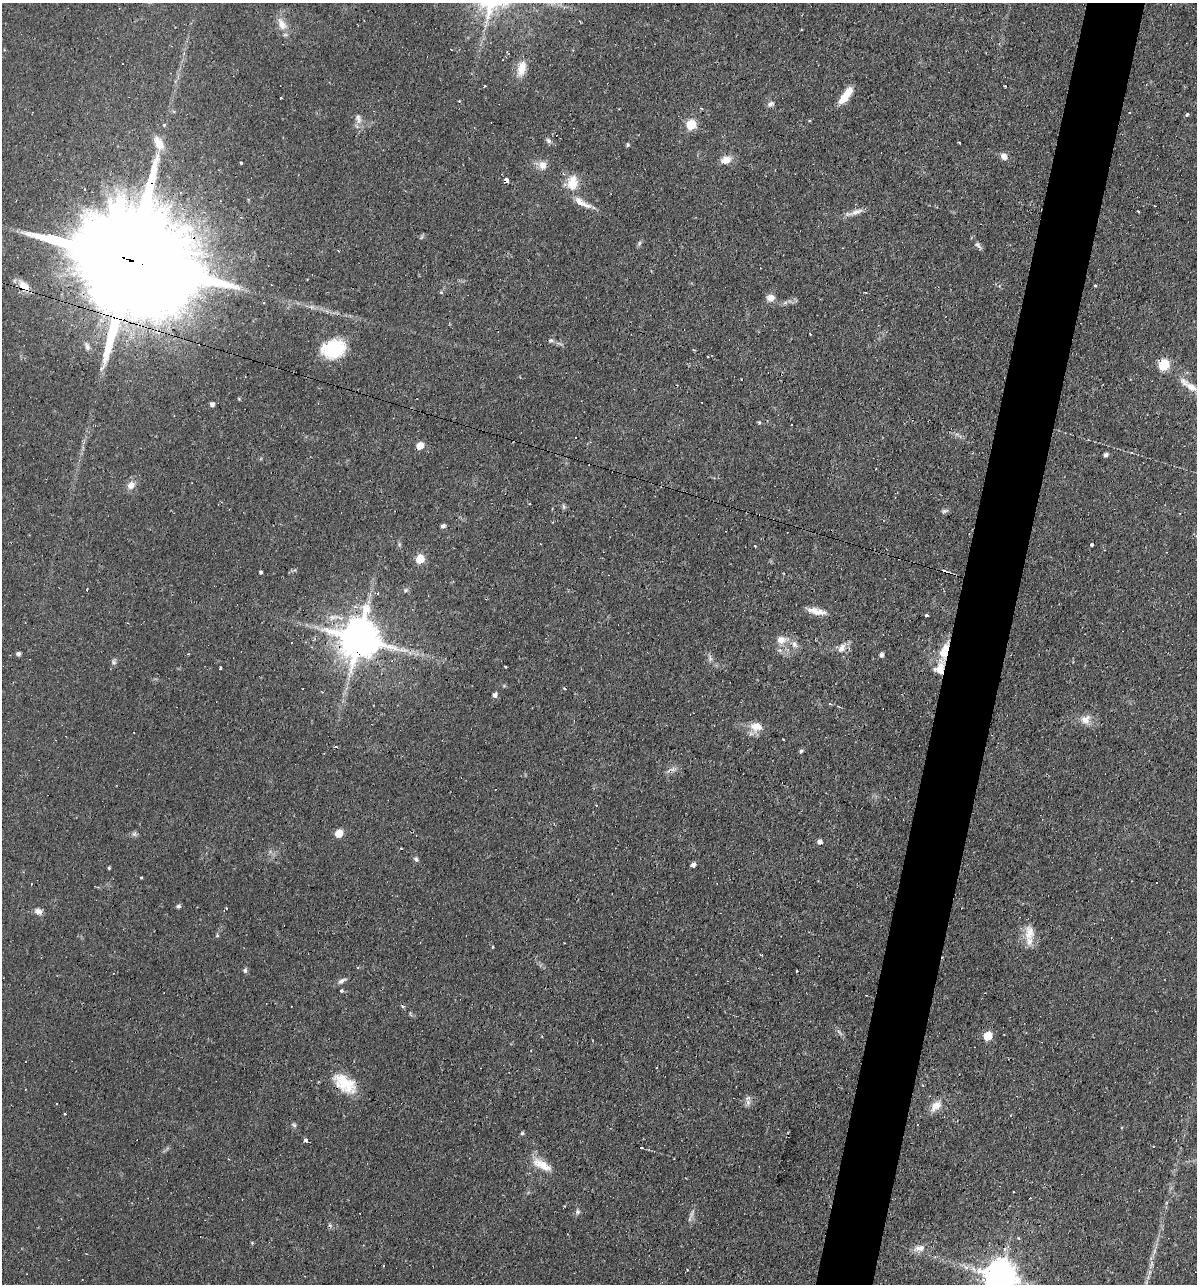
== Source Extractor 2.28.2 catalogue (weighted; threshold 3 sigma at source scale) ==
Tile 10 of 4 x 4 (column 2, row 3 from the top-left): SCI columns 1446-2640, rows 1283-2564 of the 5156 x 5129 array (HDU 1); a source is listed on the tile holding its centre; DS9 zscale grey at full resolution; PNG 1199 x 1286 px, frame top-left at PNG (2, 3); no overlay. Shown black and unused: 5% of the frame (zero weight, under 2 of 3 exposures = <1% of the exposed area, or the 3 px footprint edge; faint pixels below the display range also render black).
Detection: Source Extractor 2.28.2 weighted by HDU 2 'WHT'; one run over the whole footprint, this tile lists its part. Background 0.066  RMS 0.0053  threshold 0.0236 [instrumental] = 3 sigma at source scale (4.5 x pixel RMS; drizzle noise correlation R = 1.50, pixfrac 1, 0.05/0.05 arcsec/px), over >= 5 px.
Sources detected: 138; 1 too faint to see at this stretch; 20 cosmic-ray / hot-pixel residue — not listed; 2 inside a brighter listed object's ellipse — not listed separately; the other 115 listed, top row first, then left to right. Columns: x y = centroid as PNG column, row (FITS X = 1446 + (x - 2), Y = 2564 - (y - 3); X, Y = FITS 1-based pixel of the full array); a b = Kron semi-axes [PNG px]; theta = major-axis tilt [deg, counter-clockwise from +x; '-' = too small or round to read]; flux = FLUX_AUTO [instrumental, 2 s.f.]
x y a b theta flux
282 24 19 10 -60 6.1
522 68 22 11 79 7.6
485 86 3 3 - 2.8
846 95 21 7 53 9.6
281 98 3 2 - 0.69
459 101 3 3 - 0.43
771 104 9 7 25 1.8
1187 115 3 3 - 3.1
358 119 14 9 -72 3.4
691 124 6 5 - 31
164 125 3 3 - 1.3
549 141 8 6 -45 1.5
159 143 18 10 -66 7.2
959 143 3 2 - 0.65
627 145 4 4 - 0.84
1004 156 9 8 - 2.9
726 160 13 9 17 5.2
241 163 3 2 - 1.1
542 165 10 10 - 4.7
506 181 4 3 - 40
572 183 22 15 84 10
84 189 3 2 - 0.61
582 202 27 7 -27 6
1138 211 3 2 - 1.1
855 212 27 6 16 4
421 237 7 4 70 0.76
639 243 7 5 48 1
977 245 9 7 -23 1.7
126 259 70 23 -17 32000
1095 285 4 3 - 0.58
24 286 14 9 -39 7.6
441 292 5 5 - 0.68
770 298 9 8 - 3.8
263 303 3 2 - 0.56
810 334 3 2 - 0.4
551 340 7 5 13 1.1
87 346 12 6 -66 1.9
333 349 24 17 15 31
1164 365 6 6 - 40
1191 387 38 8 -35 9.4
212 404 5 4 - 1.8
759 422 3 3 - 1.2
575 437 3 2 - 0.7
420 446 5 5 - 9.2
1106 455 5 4 - 1.7
131 485 12 10 49 3.8
563 507 8 4 -81 0.94
945 511 11 4 19 1.1
443 526 5 4 - 1.7
1092 545 3 3 - 5.4
420 559 6 5 - 17
260 572 3 3 - 7.4
406 590 7 6 - 1.1
378 593 4 3 - 0.74
816 611 22 8 -10 6.1
926 615 3 3 - 1.7
359 639 12 12 - 2000
781 640 15 10 8 5.7
291 643 3 3 - 1.4
794 644 12 7 -51 2.9
842 648 16 8 60 4
18 654 5 5 - 1.3
881 655 4 4 - 1.7
114 662 8 6 -79 1.3
220 667 3 3 - 3.1
505 667 3 2 - 0.68
940 668 20 11 74 10
564 688 4 2 - 0.51
495 695 6 4 65 2
830 704 4 3 - 1
1085 720 14 12 19 5.1
756 726 14 11 -1 7.6
784 740 2 2 - 0.57
801 751 6 5 - 0.94
671 770 16 5 17 2.4
495 790 2 2 - 0.5
339 833 6 5 - 11
134 834 9 6 -9 1.4
819 842 5 4 - 2.3
416 859 7 5 -46 1.2
693 865 5 4 - 2.3
109 868 3 3 - 0.63
141 877 3 3 - 0.54
31 884 3 2 - 0.33
178 906 6 5 - 1.1
38 911 9 6 -15 3
1029 933 23 14 -85 9
217 935 5 5 - 0.62
493 947 3 3 - 1.2
761 955 3 2 - 0.83
245 970 7 6 - 1.1
797 971 3 2 - 0.75
343 980 11 5 27 1.8
342 991 3 3 - 1.9
866 995 3 2 - 0.31
839 1032 13 4 -54 1.6
988 1036 6 5 - 20
344 1083 31 16 -33 17
748 1102 11 6 -89 2.3
936 1106 15 10 48 6.4
65 1114 3 2 - 0.86
294 1125 7 5 -43 1.1
522 1133 5 5 - 0.78
305 1140 3 3 - 22
542 1165 28 11 -29 9.2
1013 1191 3 2 - 0.55
577 1212 8 7 - 1.3
692 1214 15 5 67 2.1
568 1234 3 2 - 0.31
1018 1238 5 3 - 0.55
252 1243 5 3 - 0.53
919 1248 18 8 5 4.4
1151 1264 16 4 75 3.1
687 1270 3 2 - 0.39
1000 1276 10 9 - 1100
Overlapping masked pixels (flux is a lower limit): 8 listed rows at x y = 506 181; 126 259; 24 286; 420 446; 359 639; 940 668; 671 770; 344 1083
Isophote crosses this tile's border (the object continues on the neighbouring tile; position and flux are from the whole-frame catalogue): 2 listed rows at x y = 1191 387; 1000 1276